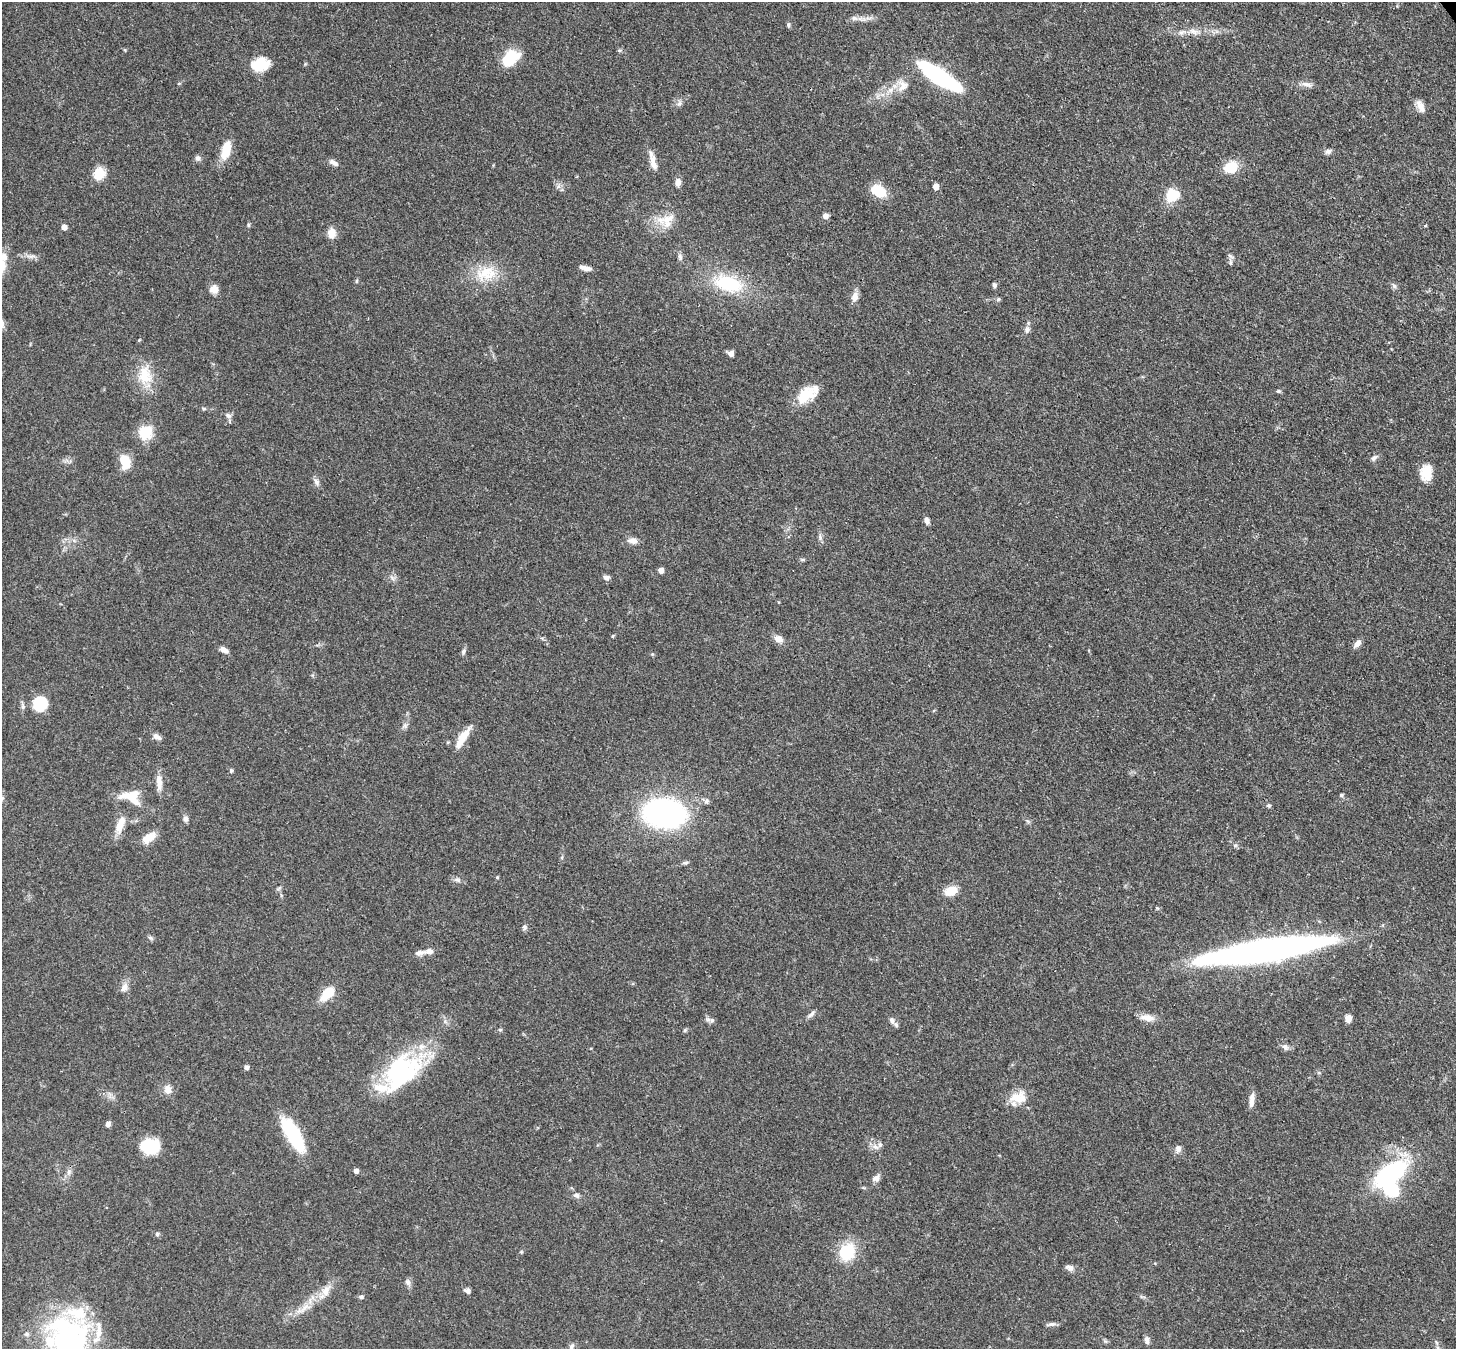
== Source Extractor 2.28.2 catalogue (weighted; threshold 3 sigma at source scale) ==
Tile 10 of 4 x 4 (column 2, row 3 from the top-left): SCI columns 1536-2989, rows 1556-2902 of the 5979 x 5952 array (HDU 1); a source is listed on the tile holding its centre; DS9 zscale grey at full resolution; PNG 1458 x 1351 px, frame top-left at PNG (2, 2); no overlay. Shown black and unused: <1% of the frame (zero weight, under 3 of 4 exposures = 7% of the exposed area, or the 3 px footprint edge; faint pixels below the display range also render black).
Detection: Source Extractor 2.28.2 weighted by HDU 2 'WHT'; one run over the whole footprint, this tile lists its part. Background 0.101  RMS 0.004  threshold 0.018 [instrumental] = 3 sigma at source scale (4.5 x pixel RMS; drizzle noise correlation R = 1.50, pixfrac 1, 0.05/0.05 arcsec/px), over >= 5 px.
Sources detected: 135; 4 inside a brighter object's white glare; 1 long thin detection or spike segment (spike, bleed or trail) — not listed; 9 inside a brighter listed object's ellipse — not listed separately; the other 121 listed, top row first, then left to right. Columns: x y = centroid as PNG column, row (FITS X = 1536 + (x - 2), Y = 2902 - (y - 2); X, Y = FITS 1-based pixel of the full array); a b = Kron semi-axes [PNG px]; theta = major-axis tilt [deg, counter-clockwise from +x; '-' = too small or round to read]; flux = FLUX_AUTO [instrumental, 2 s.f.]
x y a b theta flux
854 18 9 6 -14 1.3
788 25 7 5 -89 0.69
1194 31 13 7 -12 2.6
125 50 5 4 - 0.43
510 58 21 13 42 13
260 64 20 14 12 9.6
940 77 43 11 -33 61
179 83 5 3 - 0.4
1306 84 17 6 -15 2
903 86 17 13 64 4.5
679 103 8 4 44 0.99
1420 106 16 7 -65 2.8
1328 151 9 6 22 1.3
226 152 19 12 65 6.8
198 158 8 7 - 1.3
334 163 12 6 -31 1.8
653 164 13 8 -62 2.8
1231 167 15 12 31 9.6
99 173 14 12 57 6.5
678 182 9 6 81 2.2
936 187 5 5 - 3.7
879 191 19 12 -28 8.8
1173 195 16 13 30 10
825 216 8 7 - 1.5
668 220 24 15 59 7.3
248 225 6 4 -89 0.51
64 227 4 4 - 3
332 233 11 9 88 3.8
3 257 12 10 73 3.3
680 257 9 6 -79 1.1
1230 262 10 5 -90 1.2
585 268 14 5 -13 2.4
486 273 32 19 13 13
728 283 33 18 -15 24
994 285 6 5 - 0.84
1394 286 7 5 -46 0.92
214 289 10 9 - 2.8
855 297 12 8 74 2.8
998 299 6 5 - 0.6
1027 330 9 7 89 1.5
731 353 7 7 - 1.4
145 375 28 19 -84 10
1278 391 6 4 2 0.64
806 395 26 17 37 9.9
204 409 6 4 -16 0.59
228 416 8 6 -35 1.3
145 432 17 15 34 9.2
1374 458 9 6 50 1.3
125 461 15 9 -77 8.5
1426 473 19 13 81 7
316 482 11 6 -62 1.4
927 520 7 5 -69 1.7
820 537 8 5 -79 1.1
633 541 13 7 -8 2.4
661 570 4 4 - 3.2
606 577 8 6 -8 1.2
392 578 9 3 -45 0.82
613 636 5 3 - 0.36
778 639 9 7 -27 3.2
1357 644 11 6 51 2
224 650 9 5 -30 2.2
463 651 8 5 61 0.97
40 703 14 14 - 15
405 726 7 6 - 1
157 737 11 6 -30 1.8
462 738 28 8 58 6.4
231 770 5 4 - 0.62
159 783 22 7 -85 3.6
1341 795 4 4 - 0.74
131 797 28 17 -19 9
2 798 8 4 55 0.71
706 801 8 6 87 1.1
1269 805 6 5 - 0.66
664 813 31 20 -6 120
185 819 8 7 - 1.3
120 825 24 9 70 5.5
149 837 18 9 35 5.1
685 863 9 4 1 0.82
497 877 4 3 - 0.46
457 880 10 5 -8 1.2
951 891 11 8 22 8.1
524 927 7 6 - 0.92
150 938 8 4 -37 0.73
429 951 12 8 7 2.2
1265 951 101 15 9 250
124 987 13 8 62 2.4
329 992 15 11 37 7.1
811 1014 12 5 45 1.2
1148 1018 19 9 -13 3.5
1348 1018 7 6 - 2.9
712 1020 8 6 -20 1.1
892 1020 10 7 -73 1.6
500 1030 5 5 - 0.58
685 1030 6 4 46 0.56
1285 1047 9 7 -57 1.4
246 1067 4 4 - 1.6
399 1070 55 28 20 47
167 1089 12 9 -77 2.8
1018 1097 23 15 8 7
108 1124 6 5 - 1.5
293 1135 36 12 -59 30
147 1144 23 16 -38 12
875 1147 10 6 -37 1.9
1178 1149 10 8 80 1.8
356 1171 4 4 - 2
69 1172 9 4 82 1.2
1390 1174 24 11 34 66
876 1178 10 7 32 1.8
576 1195 9 6 -21 1.2
157 1234 6 5 - 0.7
847 1252 15 12 63 19
1071 1268 10 7 41 1.6
408 1282 10 7 -64 1.3
467 1290 9 5 -17 1.1
326 1291 17 10 67 4.2
361 1297 6 5 - 0.74
304 1308 19 5 43 3.6
1051 1324 14 5 12 1.2
27 1334 7 5 0 1
1147 1341 9 6 -85 1.5
69 1343 60 39 71 90
Isophote crosses this tile's border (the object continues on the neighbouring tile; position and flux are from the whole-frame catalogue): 3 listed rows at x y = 3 257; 2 798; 69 1343